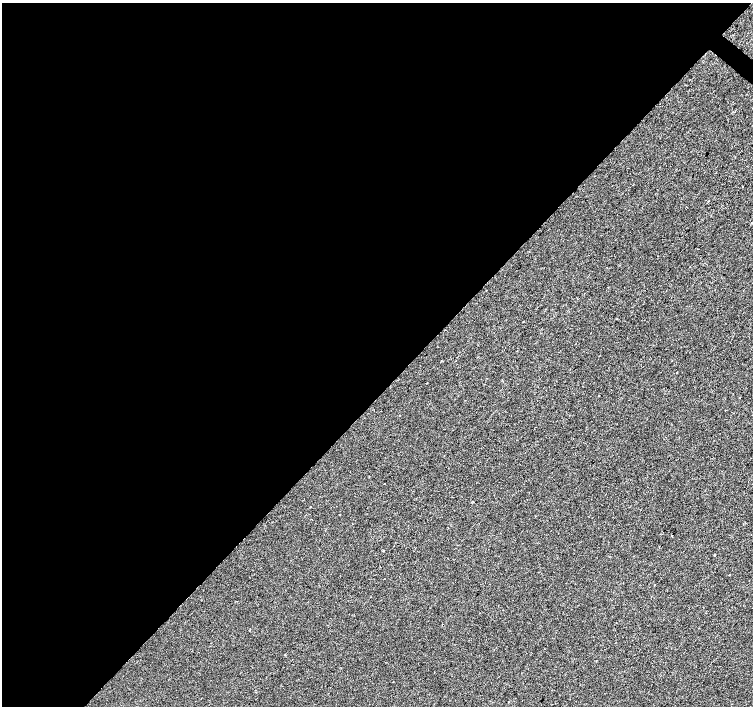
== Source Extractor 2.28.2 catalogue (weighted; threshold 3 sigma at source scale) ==
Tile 5 of 4 x 4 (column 1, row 2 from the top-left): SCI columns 1-1502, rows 2982-4388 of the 6014 x 6028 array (HDU 1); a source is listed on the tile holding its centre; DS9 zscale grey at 2 x 2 block average (1 PNG px = mean of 2 x 2 image px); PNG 755 x 708 px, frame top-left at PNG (2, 3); no overlay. Shown black and unused: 56% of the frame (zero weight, under 2 of 3 exposures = <1% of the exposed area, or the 3 px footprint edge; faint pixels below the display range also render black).
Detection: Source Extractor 2.28.2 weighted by HDU 2 'WHT'; one run over the whole footprint, this tile lists its part. Background -4.46e-04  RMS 0.0042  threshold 0.0187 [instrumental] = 3 sigma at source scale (4.5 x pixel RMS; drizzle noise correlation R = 1.50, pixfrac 1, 0.0396/0.0396 arcsec/px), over >= 5 px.
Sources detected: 12; all 12 listed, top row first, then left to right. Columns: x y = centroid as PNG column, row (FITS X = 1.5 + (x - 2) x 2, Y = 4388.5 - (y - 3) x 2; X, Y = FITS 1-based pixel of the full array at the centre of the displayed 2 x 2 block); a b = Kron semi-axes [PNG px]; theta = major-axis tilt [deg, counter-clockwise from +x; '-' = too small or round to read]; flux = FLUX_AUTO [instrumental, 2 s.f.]
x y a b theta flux
743 187 2 2 - 0.81
708 201 2 2 - 0.64
752 222 2 2 - 1.4
677 373 2 2 - 13
599 396 2 2 - 0.39
726 410 2 2 - 0.3
310 506 2 2 - 0.61
339 515 2 2 - 0.47
383 551 2 2 - 0.61
715 555 2 2 - 0.67
285 655 2 2 - 0.44
393 681 2 2 - 0.35
Isophote crosses this tile's border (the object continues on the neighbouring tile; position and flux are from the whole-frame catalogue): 1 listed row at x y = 752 222
Diffuse or blended objects may show on this block-average render without a row.